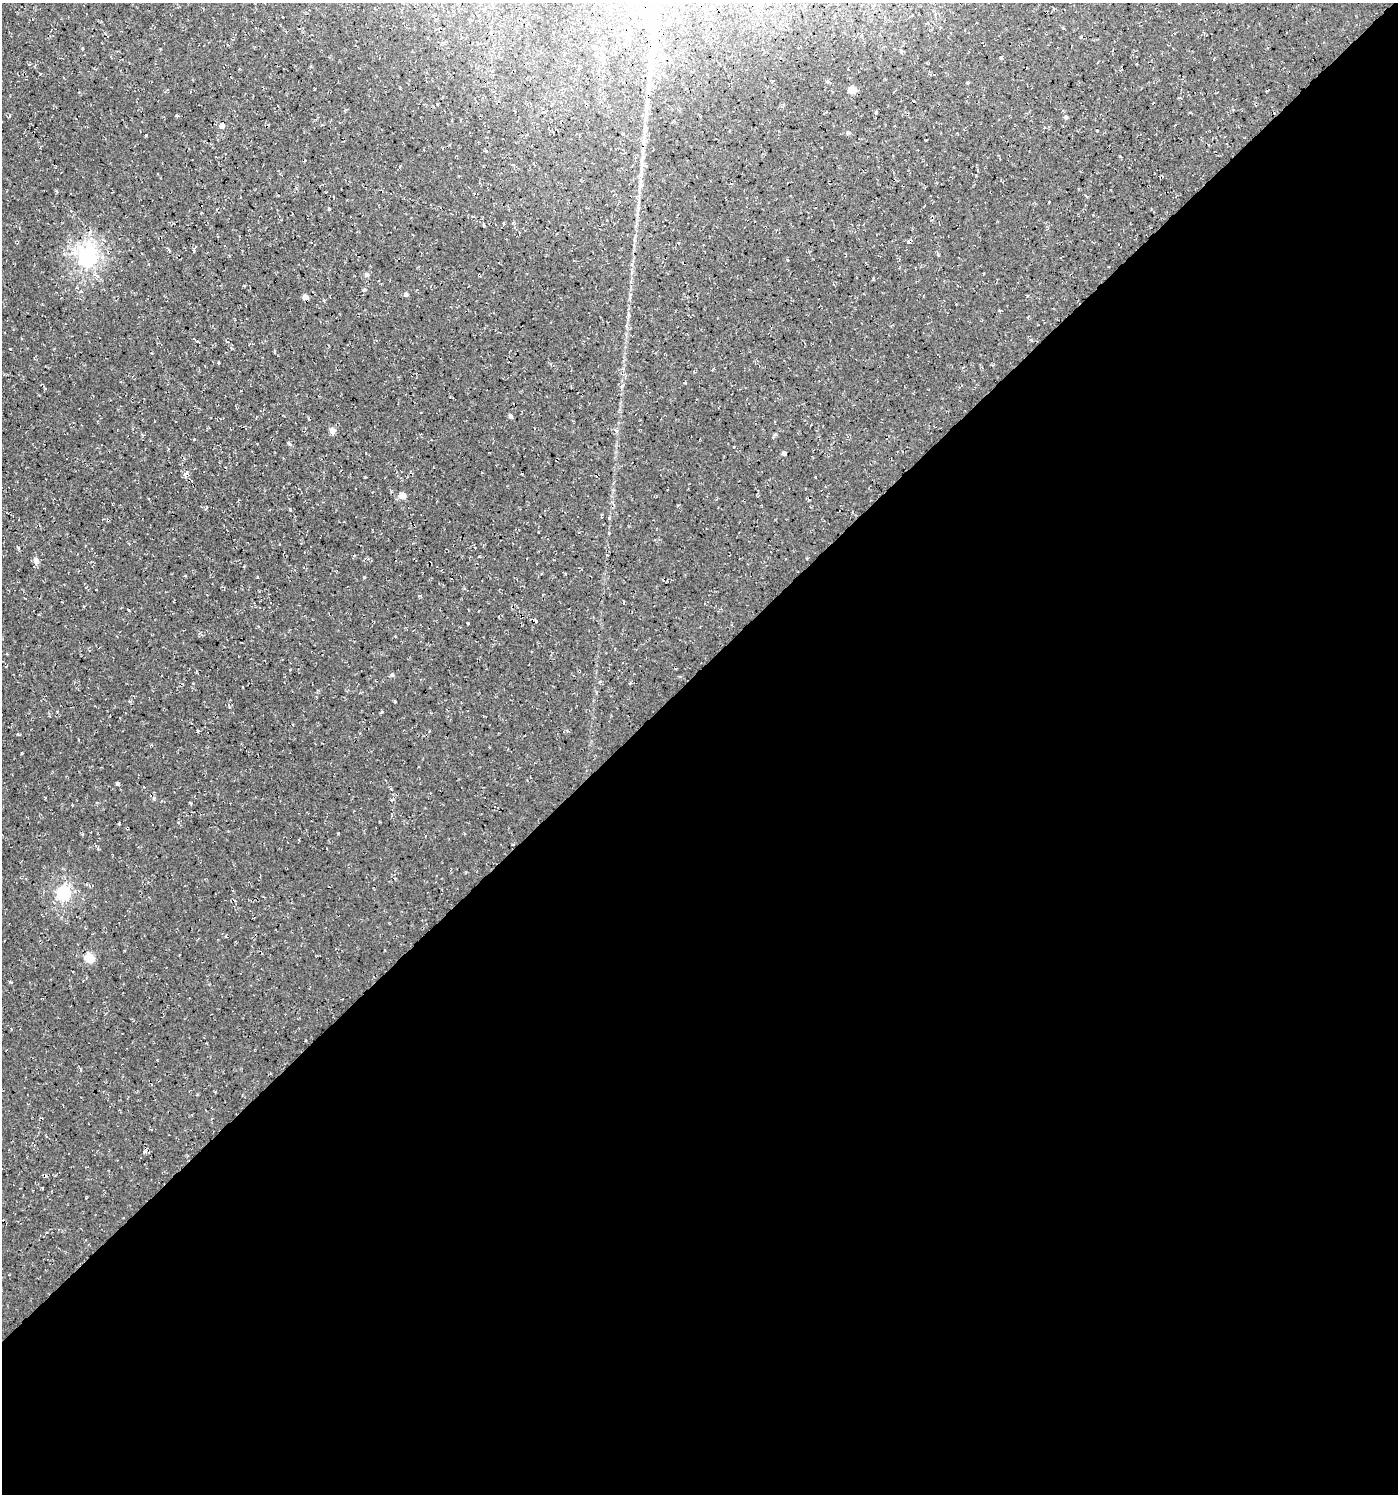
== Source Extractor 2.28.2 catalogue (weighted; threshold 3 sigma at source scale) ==
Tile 15 of 4 x 4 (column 3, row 4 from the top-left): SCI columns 2982-4377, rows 53-1544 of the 6024 x 6064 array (HDU 1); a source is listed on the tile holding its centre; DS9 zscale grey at full resolution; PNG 1400 x 1496 px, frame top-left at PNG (2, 3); no overlay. Shown black and unused: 55% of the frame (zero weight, under 3 of 4 exposures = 5% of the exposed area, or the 3 px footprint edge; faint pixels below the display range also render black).
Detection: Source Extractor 2.28.2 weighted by HDU 2 'WHT'; one run over the whole footprint, this tile lists its part. Background 5.99e-04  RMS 0.0029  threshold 0.0132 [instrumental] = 3 sigma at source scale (4.5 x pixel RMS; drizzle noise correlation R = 1.50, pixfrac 1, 0.0396/0.0396 arcsec/px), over >= 5 px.
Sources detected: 53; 2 inside a brighter object's white glare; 6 cosmic-ray / hot-pixel residue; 1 long thin detection or spike segment (spike, bleed or trail) — not listed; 1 inside a brighter listed object's ellipse — not listed separately; the other 43 listed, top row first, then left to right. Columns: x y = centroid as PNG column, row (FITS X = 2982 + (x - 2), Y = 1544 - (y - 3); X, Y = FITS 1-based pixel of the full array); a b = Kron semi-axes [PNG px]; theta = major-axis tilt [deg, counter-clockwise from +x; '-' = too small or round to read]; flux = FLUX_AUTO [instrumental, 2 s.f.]
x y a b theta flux
1081 37 4 2 - 0.28
444 42 9 3 16 0.44
593 47 5 4 - 0.39
649 82 36 6 85 5.8
827 82 5 4 - 0.5
968 83 4 3 - 0.32
852 89 5 5 - 7.3
876 112 4 3 - 0.37
1066 117 5 4 - 0.84
222 126 4 4 - 2.3
848 133 5 5 - 0.64
146 135 3 2 - 0.28
640 174 12 5 72 1.4
329 209 3 3 - 0.34
71 211 3 3 - 0.25
931 220 3 2 - 0.3
88 256 7 7 - 140
367 274 5 5 - 0.83
983 274 3 2 - 0.23
365 290 6 3 27 0.5
406 294 4 4 - 0.96
305 297 4 4 - 2.1
510 416 5 4 - 0.81
615 430 6 3 -70 0.47
332 431 5 5 - 3.2
289 443 6 4 -47 0.49
784 453 4 4 - 1.3
187 473 6 5 - 0.87
402 495 5 4 - 4.9
18 547 6 3 -37 0.29
36 560 6 5 - 2
392 675 5 5 - 0.63
395 701 3 2 - 0.37
197 731 4 3 - 0.42
22 753 4 2 - 0.22
117 784 4 3 - 0.62
154 798 5 3 - 0.4
178 822 5 3 - 0.3
63 892 6 6 - 57
89 957 5 5 - 18
197 1095 3 3 - 0.29
145 1151 6 4 49 0.63
47 1232 3 2 - 0.23
Unlisted compact peaks at least as high as the median listed source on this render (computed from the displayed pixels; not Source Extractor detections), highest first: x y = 290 509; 382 712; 338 833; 364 577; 468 623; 257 577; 194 439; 218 362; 18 734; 130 701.